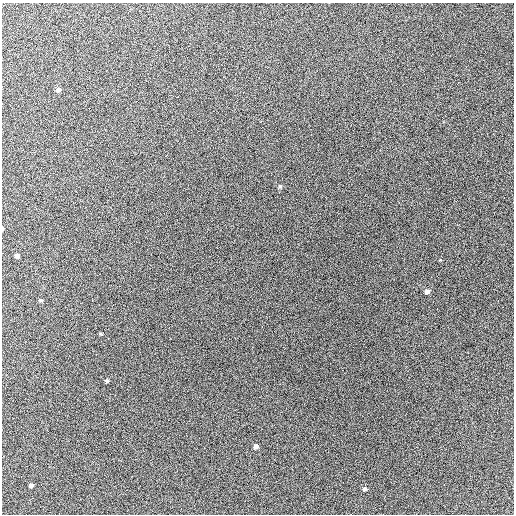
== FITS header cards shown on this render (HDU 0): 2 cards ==
NAXIS1  =                  512 / Axis length
NAXIS2  =                  512 / Axis length

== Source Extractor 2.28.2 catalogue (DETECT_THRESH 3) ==
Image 512 x 512 px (HDU 0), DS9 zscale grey, 1 PNG px = 1 image px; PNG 516 x 516 px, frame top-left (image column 1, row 512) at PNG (2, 3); no overlay
Background 769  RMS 28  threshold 84.9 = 3 sigma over >= 5 px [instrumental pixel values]
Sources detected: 12; all 12 listed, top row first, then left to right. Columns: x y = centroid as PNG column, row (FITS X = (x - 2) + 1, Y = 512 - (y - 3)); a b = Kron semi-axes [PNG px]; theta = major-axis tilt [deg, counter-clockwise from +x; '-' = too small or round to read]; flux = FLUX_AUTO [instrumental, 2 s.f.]
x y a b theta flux
364 18 2 2 - 1400
58 90 6 5 - 5800
280 186 5 4 - 2300
3 228 4 2 - 2800
17 256 4 4 - 7400
427 292 5 5 - 6300
41 300 5 4 - 2500
108 338 3 2 - 1500
107 381 4 4 - 3300
256 446 5 4 - 7800
31 485 4 3 - 4000
365 489 6 5 - 4100
At the frame edge (FLAGS 8, measured only in part): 1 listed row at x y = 3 228